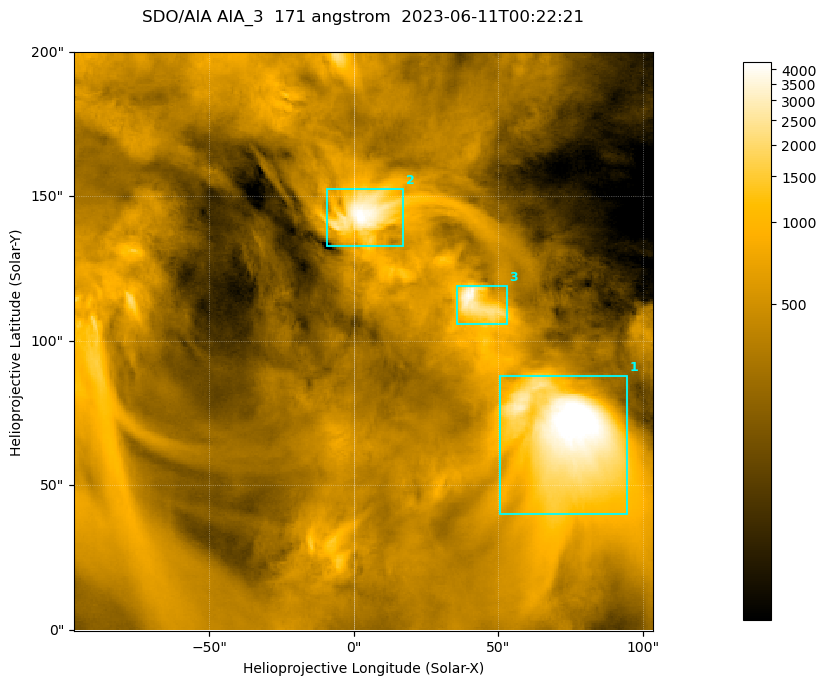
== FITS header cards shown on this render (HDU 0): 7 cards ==
TELESCOP= 'SDO/AIA '
INSTRUME= 'AIA_3   '
WAVELNTH=                  171
WAVEUNIT= 'angstrom'
DATE-OBS= '2023-06-11T00:22:21.354'
CTYPE1  = 'HPLN-TAN'
CTYPE2  = 'HPLT-TAN'

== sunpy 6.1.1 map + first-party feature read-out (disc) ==
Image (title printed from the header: SDO/AIA AIA_3  171 angstrom  2023-06-11T00:22:21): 334 x 334 px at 0.599 arcsec/px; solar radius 945 arcsec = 1577 px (partial field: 1.4% of the solar disc is inside the frame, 100% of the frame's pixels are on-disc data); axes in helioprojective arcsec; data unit not stated in the header (colour bar unlabelled)
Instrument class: DISC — disc imager (sunpy class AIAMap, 171 A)
Bright regions (active regions / flare kernels): reference = the on-disc median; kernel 3 px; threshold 5 sigma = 1072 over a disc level ~358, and >= 1.15x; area >= 111 px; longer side >= 4 px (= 2.4 arcsec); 3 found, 3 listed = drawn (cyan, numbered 1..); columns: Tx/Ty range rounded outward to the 2 arcsec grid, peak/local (2 s.f.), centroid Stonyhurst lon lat
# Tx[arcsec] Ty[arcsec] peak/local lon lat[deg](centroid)
1 50..96 40..88 15 +4 +4
2 -10..18 132..154 12 +0 +9
3 34..54 106..120 11 +3 +7